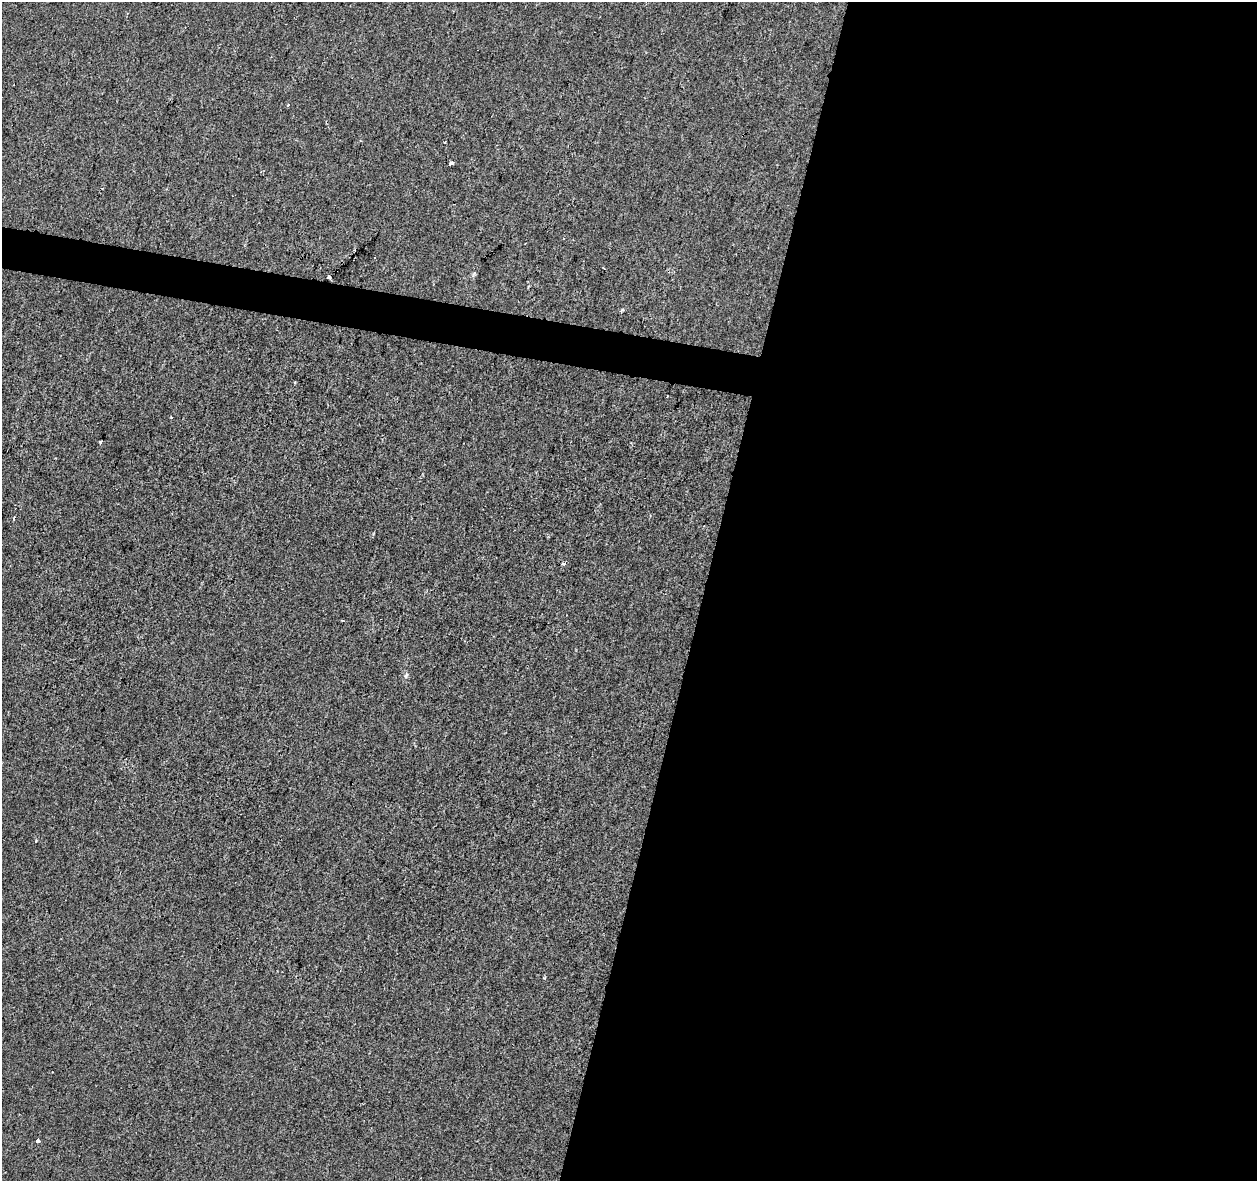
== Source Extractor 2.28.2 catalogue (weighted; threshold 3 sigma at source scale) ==
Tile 12 of 4 x 4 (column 4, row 3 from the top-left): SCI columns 3774-5028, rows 1462-2640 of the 5028 x 5221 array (HDU 1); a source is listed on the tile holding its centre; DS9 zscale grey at full resolution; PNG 1259 x 1183 px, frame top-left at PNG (2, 2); no overlay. Shown black and unused: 46% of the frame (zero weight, under 2 of 3 exposures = <1% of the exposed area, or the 3 px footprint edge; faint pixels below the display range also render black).
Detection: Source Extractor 2.28.2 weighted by HDU 2 'WHT'; one run over the whole footprint, this tile lists its part. Background -0.00104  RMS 0.0042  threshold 0.0188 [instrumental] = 3 sigma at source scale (4.5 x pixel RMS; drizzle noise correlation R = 1.50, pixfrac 1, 0.0396/0.0396 arcsec/px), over >= 5 px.
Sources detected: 15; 3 cosmic-ray / hot-pixel residue — not listed; the other 12 listed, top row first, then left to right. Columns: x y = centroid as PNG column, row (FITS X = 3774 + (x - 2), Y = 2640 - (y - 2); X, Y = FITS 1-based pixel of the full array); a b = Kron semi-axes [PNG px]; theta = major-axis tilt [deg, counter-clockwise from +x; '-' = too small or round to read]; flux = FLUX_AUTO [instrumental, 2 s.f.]
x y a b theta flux
288 105 4 3 - 0.49
445 142 3 3 - 0.75
451 163 4 3 - 2.7
375 257 3 2 - 0.56
329 277 4 3 - 1.6
621 310 4 3 - 1
171 418 3 2 - 0.35
101 442 3 3 - 1.5
14 519 4 3 - 1.5
563 564 5 4 - 0.78
406 675 7 5 69 0.83
37 1141 3 3 - 4